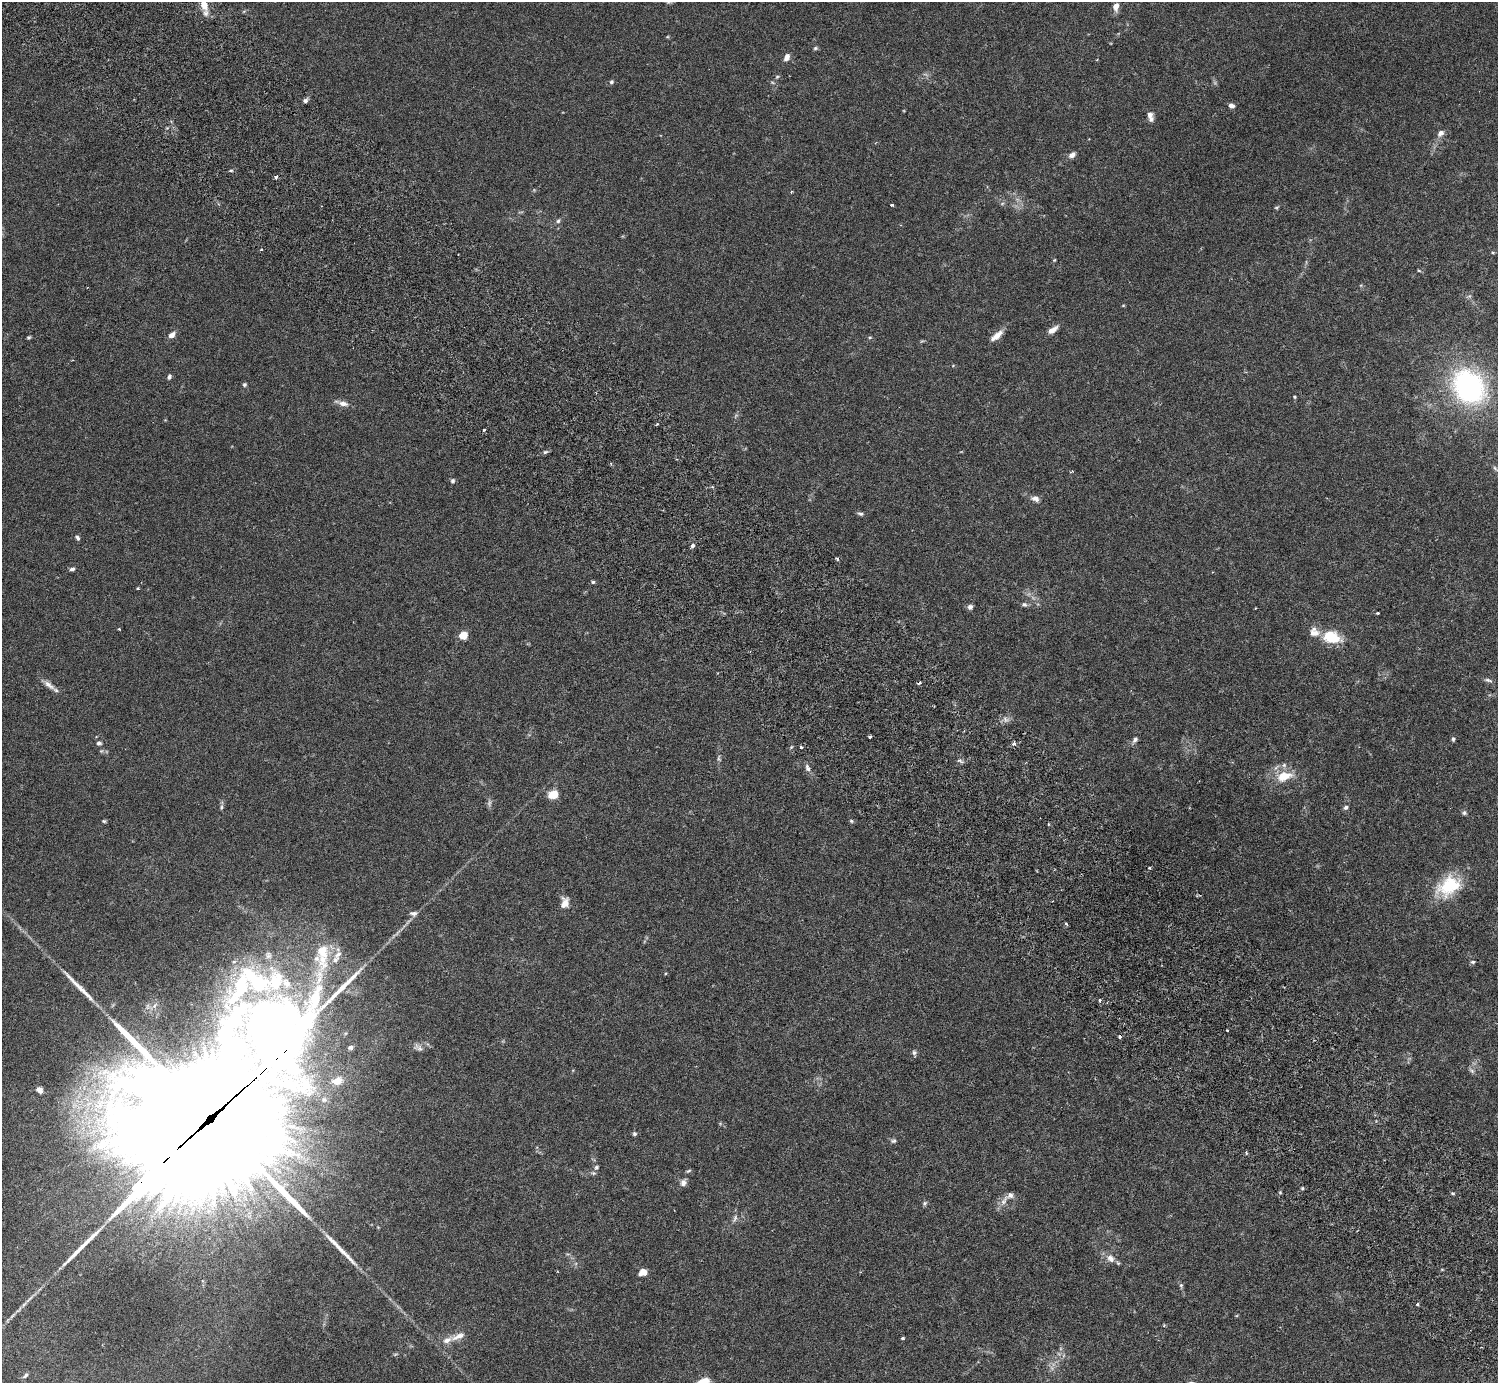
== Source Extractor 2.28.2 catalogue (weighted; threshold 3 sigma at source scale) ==
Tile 6 of 4 x 4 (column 2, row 2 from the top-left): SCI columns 1541-3036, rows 2968-4348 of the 6074 x 6074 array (HDU 1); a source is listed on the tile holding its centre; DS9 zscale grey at full resolution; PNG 1500 x 1385 px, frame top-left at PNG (2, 2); no overlay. Shown black and unused: <1% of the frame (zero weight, under 3 of 6 exposures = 3% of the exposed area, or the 3 px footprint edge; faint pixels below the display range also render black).
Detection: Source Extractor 2.28.2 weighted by HDU 2 'WHT'; one run over the whole footprint, this tile lists its part. Background 0.0222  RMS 0.0021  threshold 0.00877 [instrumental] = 3 sigma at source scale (4.09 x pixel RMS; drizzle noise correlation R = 1.36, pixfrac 0.8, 0.05/0.05 arcsec/px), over >= 5 px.
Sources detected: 115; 1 too faint to see at this stretch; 2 cosmic-ray / hot-pixel residue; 3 long thin detections or spike segments (spike, bleed or trail) — not listed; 5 inside a brighter listed object's ellipse — not listed separately; the other 104 listed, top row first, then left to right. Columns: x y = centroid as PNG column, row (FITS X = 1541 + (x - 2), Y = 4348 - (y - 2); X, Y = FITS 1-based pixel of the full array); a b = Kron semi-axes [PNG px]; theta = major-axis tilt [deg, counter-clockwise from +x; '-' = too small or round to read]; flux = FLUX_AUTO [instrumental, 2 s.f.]
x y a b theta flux
204 5 12 8 -63 2.3
1116 7 11 7 83 1.2
815 48 6 5 - 0.31
787 57 9 6 62 1
777 77 5 4 - 0.25
611 82 6 5 - 0.38
305 100 6 6 - 0.49
1231 105 7 5 -34 0.77
1150 116 12 6 -78 1.1
1441 133 10 7 43 0.91
1072 155 8 6 36 0.96
231 170 5 3 - 0.23
276 177 4 3 - 1.1
791 192 4 3 - 0.18
1002 204 6 4 20 0.26
892 205 3 3 - 0.52
1277 207 7 4 26 0.27
558 221 7 5 57 0.44
261 250 4 2 - 0.17
1493 253 5 3 - 0.2
1054 260 5 3 - 0.17
1419 270 6 4 -3 0.22
1123 305 5 3 - 0.16
1052 330 12 6 34 1.5
172 335 8 6 36 1.1
997 336 18 7 40 1.7
29 337 4 4 - 0.29
870 337 5 3 - 0.21
169 377 6 5 - 0.49
244 385 6 5 - 0.36
1469 387 36 29 -50 36
1294 397 5 4 - 0.21
343 404 14 7 -12 1.2
657 424 4 2 - 0.21
484 430 4 3 - 0.29
545 452 7 5 18 0.4
1495 468 8 5 -54 0.4
453 481 6 5 - 0.41
1035 498 10 7 -19 0.91
860 514 8 5 -10 0.44
77 538 7 5 -51 0.44
693 545 4 3 - 1.1
837 559 4 3 - 0.37
72 569 6 4 19 0.52
593 582 5 4 - 0.3
138 588 4 3 - 0.21
1024 604 8 6 -19 0.5
970 607 7 6 - 0.56
1378 613 3 3 - 0.29
119 629 3 3 - 0.18
1314 632 14 13 - 1.9
463 635 5 4 - 6.5
1331 637 16 11 -13 6.8
1488 680 12 4 -16 0.5
49 685 18 7 -37 1.4
1005 719 7 4 -71 0.46
870 737 3 3 - 0.34
1453 739 5 4 - 0.35
1135 740 9 6 52 0.62
99 743 6 6 - 0.46
1014 744 5 5 - 0.59
801 747 3 3 - 0.31
719 758 10 4 90 0.44
960 761 10 4 -24 0.4
807 768 11 6 -68 0.74
1284 776 22 12 15 4.1
553 794 9 7 23 3.4
221 807 8 4 73 0.38
1346 807 6 5 - 0.51
1464 813 6 6 - 0.38
104 821 5 4 - 0.28
851 821 5 4 - 0.26
1449 886 33 22 34 8.9
565 903 15 10 76 1.6
413 913 10 6 0 0.71
1066 924 4 3 - 0.3
338 954 15 8 42 1.7
1473 962 6 5 - 0.34
1100 1000 3 2 - 0.59
350 1047 5 4 - 0.45
418 1048 15 8 -31 1
914 1052 7 6 - 0.46
1472 1071 8 5 -45 0.46
337 1081 10 7 12 2.3
39 1090 5 4 - 1.3
324 1100 8 6 -9 0.53
212 1116 130 35 43 23000
634 1134 5 5 - 0.37
893 1141 8 5 10 0.41
596 1167 7 5 55 0.38
688 1171 8 4 19 0.28
683 1182 9 7 66 0.93
1302 1188 4 4 - 0.28
1004 1201 17 7 61 1.3
924 1203 7 5 54 0.36
735 1218 10 6 74 0.62
1110 1258 12 9 -51 1.4
643 1272 8 6 17 1.9
1181 1285 7 5 -90 0.35
1417 1304 4 3 - 0.36
1164 1325 5 4 - 0.19
458 1336 22 8 21 1.8
903 1338 4 3 - 0.25
25 1375 9 5 45 0.53
Overlapping masked pixels (flux is a lower limit): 1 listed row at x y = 212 1116
Isophote crosses this tile's border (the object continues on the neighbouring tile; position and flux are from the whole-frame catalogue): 1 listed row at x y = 204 5